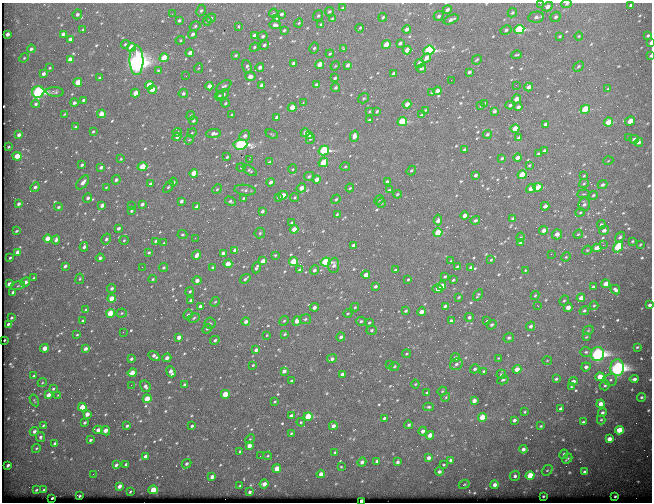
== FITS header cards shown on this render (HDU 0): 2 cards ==
NAXIS1  =                  650
NAXIS2  =                  500

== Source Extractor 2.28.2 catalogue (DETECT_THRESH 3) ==
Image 650 x 500 px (HDU 0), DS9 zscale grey, 1 PNG px = 1 image px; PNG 654 x 504 px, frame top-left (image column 1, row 500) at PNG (2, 3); each listed source drawn as its Kron ellipse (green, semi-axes under 4 px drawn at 4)
Background 670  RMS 3.4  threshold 10.3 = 3 sigma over >= 5 px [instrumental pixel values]
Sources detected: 624; of the 624, the 500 brightest by FLUX_AUTO listed and drawn (124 fainter detections omitted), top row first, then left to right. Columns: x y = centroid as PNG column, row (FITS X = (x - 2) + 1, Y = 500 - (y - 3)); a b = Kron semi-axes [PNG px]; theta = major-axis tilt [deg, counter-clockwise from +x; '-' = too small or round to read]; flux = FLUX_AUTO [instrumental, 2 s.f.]
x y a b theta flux
540 3 2 2 - 390
566 4 5 4 - 350
631 5 4 3 - 630
547 7 5 4 - 1000
342 8 4 3 - 210
447 10 4 3 - 810
201 11 6 4 61 440
329 12 5 4 - 370
273 13 4 3 - 220
512 13 5 4 - 400
77 14 5 4 - 520
172 14 2 2 - 490
281 14 3 3 - 460
318 16 6 4 54 380
439 16 5 4 - 520
383 17 4 3 - 330
536 17 8 5 11 710
556 17 5 4 - 520
211 18 5 4 - 360
277 19 4 3 - 1200
332 19 4 3 - 230
451 19 8 4 23 890
179 20 3 3 - 390
207 21 4 3 - 330
299 23 4 4 - 250
321 24 4 3 - 240
275 25 6 4 -5 660
195 26 6 4 33 380
238 26 4 3 - 240
360 28 4 2 - 280
83 29 3 3 - 220
407 29 4 3 - 910
519 29 5 4 - 20000
284 30 3 2 - 350
506 30 6 4 28 470
7 34 4 3 - 790
63 34 4 3 - 940
193 34 4 4 - 710
254 35 4 3 - 760
263 36 5 4 - 500
560 36 4 3 - 290
579 36 4 4 - 230
648 36 3 3 - 350
70 39 4 3 - 840
180 40 5 4 - 240
400 43 4 3 - 560
650 43 3 2 - 810
125 44 4 4 - 310
264 45 5 4 - 410
386 45 4 4 - 4600
131 47 4 4 - 6700
254 47 5 4 - 340
314 48 5 4 - 430
31 49 4 3 - 530
343 49 3 3 - 240
407 50 4 4 - 2700
429 50 6 4 21 26000
190 53 4 3 - 1400
330 54 4 3 - 330
236 55 4 3 - 330
517 55 5 2 - 270
650 56 3 2 - 270
24 58 5 4 - 270
164 58 4 4 - 6300
426 58 5 4 - 1900
70 59 4 4 - 2500
136 60 15 7 -90 160000
477 60 5 3 - 270
293 63 3 3 - 390
419 63 4 4 - 1300
320 64 4 3 - 2800
348 65 4 3 - 910
247 66 7 4 -71 530
335 66 5 4 - 220
578 66 6 4 44 320
260 67 4 3 - 940
50 68 3 2 - 210
199 68 5 3 - 220
421 68 5 3 - 500
158 70 4 3 - 240
469 72 4 3 - 530
393 73 3 2 - 320
43 74 4 3 - 730
186 76 3 2 - 260
250 76 5 4 - 1200
99 78 3 3 - 300
335 78 3 3 - 350
451 80 2 2 - 890
78 82 4 4 - 3800
149 85 4 4 - 4900
262 85 4 3 - 1300
316 85 4 3 - 370
516 85 2 2 - 290
209 86 4 3 - 1400
224 86 8 5 34 490
529 87 4 3 - 1300
335 88 5 4 - 420
608 89 3 3 - 300
152 90 4 4 - 3900
437 91 4 3 - 1300
38 92 6 5 - 49000
55 92 9 5 -5 520
135 93 4 4 - 2500
183 93 5 4 - 550
432 93 4 3 - 300
223 94 6 4 29 530
219 96 5 4 - 330
364 98 6 4 32 370
516 99 4 3 - 2100
83 100 3 3 - 400
303 102 3 2 - 1000
74 103 4 3 - 590
225 103 4 3 - 350
484 103 4 2 - 280
36 104 4 4 - 460
407 104 4 3 - 1700
510 105 4 3 - 450
480 106 3 2 - 230
292 107 4 4 - 2800
518 107 4 3 - 600
585 109 5 4 - 11000
425 110 3 3 - 230
370 111 4 3 - 250
377 111 3 3 - 340
494 111 4 3 - 530
64 114 4 3 - 210
101 114 4 4 - 2600
232 115 4 3 - 540
422 115 3 2 - 340
191 116 4 3 - 400
277 117 4 3 - 1300
369 120 3 2 - 300
193 121 4 3 - 430
630 121 5 3 - 4300
402 122 5 4 - 13000
608 122 5 4 - 4500
545 124 3 3 - 380
75 127 3 2 - 230
515 129 4 4 - 4500
93 131 3 2 - 260
177 132 4 4 - 750
192 133 5 4 - 250
213 133 7 4 7 1000
305 133 4 4 - 1700
272 134 6 3 -23 250
487 134 4 4 - 410
19 135 4 3 - 820
309 135 4 3 - 300
245 136 5 5 - 930
354 136 5 4 - 1800
177 137 4 3 - 770
629 137 4 3 - 400
519 138 4 3 - 850
310 139 5 4 - 340
634 139 5 3 - 650
189 140 5 4 - 250
639 142 5 3 - 770
240 144 7 5 7 40000
8 147 3 2 - 210
464 149 4 3 - 570
324 150 5 4 - 25000
544 151 4 3 - 470
538 154 4 2 - 330
17 156 5 4 - 4000
227 157 3 3 - 270
502 158 3 3 - 360
518 158 4 3 - 1500
121 159 3 2 - 240
249 159 2 2 - 2100
608 161 5 3 - 210
269 162 4 4 - 270
323 162 5 4 - 4400
82 165 3 3 - 390
529 165 4 3 - 250
345 166 5 3 - 230
101 167 4 3 - 610
143 167 5 4 - 5800
241 167 4 4 - 240
293 169 4 4 - 270
411 170 5 4 - 390
250 171 8 4 -32 450
194 173 4 4 - 4600
475 175 3 3 - 490
522 175 4 4 - 7600
309 176 5 4 - 480
584 176 4 3 - 240
317 179 4 3 - 1700
116 180 5 4 - 530
83 182 8 4 50 1100
173 182 4 3 - 630
271 182 4 3 - 820
387 182 4 3 - 690
584 183 5 4 - 310
150 184 3 3 - 340
602 185 5 4 - 590
35 187 5 4 - 650
106 187 3 3 - 210
168 187 7 3 53 320
538 187 5 4 - 5800
301 188 5 4 - 2000
350 188 4 3 - 260
217 189 5 4 - 290
531 189 5 4 - 1300
245 190 11 5 -6 620
389 190 4 4 - 270
397 194 4 3 - 330
584 194 6 2 5 230
283 195 4 3 - 2400
593 195 5 4 - 310
279 197 4 3 - 440
295 197 4 4 - 300
88 198 5 4 - 560
243 198 3 2 - 240
336 199 5 4 - 410
379 200 5 4 - 310
181 201 4 3 - 750
231 201 6 4 -29 440
381 203 4 4 - 250
19 204 4 3 - 680
142 204 4 3 - 750
584 204 7 5 76 720
102 205 4 3 - 1000
132 206 3 2 - 230
545 206 4 3 - 980
58 207 4 3 - 400
196 207 4 3 - 950
131 211 4 3 - 330
262 211 4 3 - 570
580 212 4 3 - 240
337 214 3 2 - 220
465 215 4 3 - 1900
513 219 4 3 - 890
438 220 5 4 - 1700
475 220 5 3 - 460
292 223 4 3 - 460
601 225 4 3 - 440
118 228 3 3 - 650
294 229 4 3 - 1900
543 230 4 3 - 1400
604 230 5 4 - 1000
17 231 3 2 - 260
260 233 5 5 - 390
438 233 4 4 - 8300
557 234 5 5 - 1600
578 234 5 4 - 280
182 235 5 4 - 370
521 237 4 4 - 260
620 237 6 4 51 410
47 238 4 4 - 3800
195 238 3 2 - 310
106 239 6 4 58 490
56 240 4 3 - 700
124 240 5 4 - 270
156 241 4 3 - 430
632 241 3 2 - 240
164 243 3 2 - 230
521 243 4 3 - 1100
353 245 4 3 - 600
603 245 2 2 - 1000
640 245 3 2 - 210
84 247 5 3 - 540
618 247 6 4 55 12000
597 248 4 3 - 2500
235 250 4 3 - 980
587 250 5 4 - 230
18 252 4 3 - 2300
149 253 4 3 - 310
223 253 4 3 - 1200
551 254 2 2 - 1200
197 255 5 3 - 2000
275 255 3 2 - 240
566 257 5 4 - 250
10 258 3 2 - 320
100 258 4 4 - 700
491 260 3 3 - 230
263 261 4 3 - 2100
451 261 3 2 - 310
293 262 5 4 - 6300
326 262 5 4 - 23000
228 264 4 4 - 4100
334 265 8 5 85 870
65 266 4 3 - 500
457 266 3 2 - 270
142 267 3 2 - 220
213 267 3 3 - 360
471 267 3 3 - 460
163 268 5 4 - 400
256 268 6 3 68 510
299 270 4 3 - 370
314 270 5 4 - 660
395 270 3 2 - 310
525 270 3 2 - 210
366 275 4 3 - 2200
445 276 3 3 - 350
34 278 3 3 - 280
80 279 5 3 - 230
153 279 4 4 - 290
245 279 6 3 37 440
408 279 3 2 - 280
197 280 5 3 - 1000
453 280 3 3 - 260
25 282 5 4 - 1000
9 284 4 3 - 1700
606 284 4 4 - 2800
18 286 7 4 15 320
375 286 4 3 - 470
442 286 4 4 - 2200
593 287 3 2 - 280
112 288 4 3 - 550
438 289 5 4 - 2000
615 290 5 3 - 620
190 291 5 4 - 390
13 292 4 3 - 850
478 295 6 3 59 320
535 295 4 3 - 300
459 297 4 2 - 240
111 298 4 4 - 3000
581 298 4 4 - 1600
191 300 4 3 - 750
564 301 5 4 - 290
215 302 5 4 - 280
649 305 3 3 - 580
200 306 4 3 - 860
445 306 4 3 - 530
538 306 3 2 - 490
594 306 4 4 - 270
314 307 4 3 - 1100
355 307 4 4 - 250
568 307 4 4 - 1700
86 310 4 3 - 220
405 311 4 3 - 340
584 311 5 4 - 370
421 312 4 3 - 1700
110 313 4 4 - 6700
122 313 5 4 - 290
348 313 4 3 - 240
188 315 5 4 - 360
469 317 5 4 - 540
11 318 3 3 - 260
194 318 6 4 29 380
305 319 6 5 - 460
82 321 3 3 - 300
284 321 5 4 - 320
297 321 5 4 - 2700
361 321 4 4 - 380
451 321 4 3 - 510
487 321 3 3 - 310
246 322 4 4 - 970
210 323 5 5 - 410
369 323 3 3 - 320
8 324 3 2 - 400
492 325 5 4 - 570
531 326 5 4 - 740
207 329 5 4 - 280
371 330 5 4 - 480
588 330 6 4 31 290
123 332 3 2 - 430
285 334 4 3 - 320
77 335 3 2 - 220
267 335 4 3 - 240
179 337 4 3 - 1500
341 337 4 4 - 670
586 337 3 3 - 230
509 338 5 4 - 570
4 340 3 2 - 260
215 340 5 4 - 510
637 347 3 3 - 240
44 348 4 3 - 2400
85 349 4 3 - 930
256 350 4 3 - 990
586 352 6 5 - 460
406 354 4 4 - 290
598 354 7 6 - 73000
154 356 6 3 -33 970
167 358 4 4 - 1300
455 358 4 4 - 930
498 358 4 3 - 210
131 359 3 3 - 510
332 359 5 4 - 740
547 360 5 3 - 220
390 364 4 4 - 230
456 364 7 5 33 680
253 365 4 4 - 230
394 366 5 4 - 370
586 367 5 4 - 850
617 368 8 6 90 93000
475 369 5 4 - 520
517 369 4 4 - 2600
284 371 4 3 - 1200
484 371 4 3 - 290
171 372 6 4 -68 1300
132 373 4 4 - 4200
342 374 4 3 - 1400
501 374 5 4 - 470
34 376 3 2 - 370
600 377 4 4 - 3700
556 379 4 3 - 410
634 379 4 3 - 810
503 380 6 3 28 380
611 380 6 6 - 610
291 381 4 3 - 260
573 381 4 4 - 960
42 383 5 3 - 230
415 384 4 4 - 230
131 385 2 2 - 240
184 385 4 3 - 340
605 385 5 4 - 390
145 386 6 4 -58 720
571 387 3 2 - 220
53 389 3 3 - 290
442 391 5 4 - 250
427 393 3 3 - 360
225 394 4 4 - 6500
48 395 4 3 - 1500
58 395 3 3 - 440
446 397 4 3 - 230
642 397 4 4 - 370
147 399 4 4 - 4600
34 400 6 3 -60 260
474 400 4 3 - 1400
275 402 3 2 - 250
601 404 4 4 - 2000
82 407 4 4 - 4300
429 407 5 4 - 400
561 409 4 3 - 1200
525 412 4 3 - 260
602 412 5 4 - 550
87 414 4 3 - 1600
291 416 4 3 - 1300
308 417 4 4 - 10000
482 417 4 4 - 6000
384 418 3 3 - 380
514 420 4 3 - 640
601 420 4 4 - 290
301 422 4 4 - 310
583 422 4 3 - 410
85 423 4 3 - 410
43 425 3 2 - 240
409 425 4 4 - 480
127 426 3 3 - 390
192 426 3 3 - 440
333 426 4 4 - 990
541 426 3 3 - 280
98 430 5 4 - 2200
619 430 4 4 - 6000
34 431 5 4 - 830
106 431 5 4 - 1800
423 431 4 4 - 890
291 433 3 2 - 230
430 435 4 4 - 2400
40 437 5 4 - 560
250 439 5 3 - 210
609 439 4 4 - 2400
90 440 3 3 - 480
55 444 4 3 - 1100
249 446 4 3 - 2100
36 448 5 4 - 310
523 449 4 4 - 980
240 452 4 3 - 640
335 452 3 3 - 310
564 454 5 4 - 490
260 456 2 2 - 630
268 456 4 3 - 280
145 457 4 3 - 1000
429 458 4 4 - 960
567 459 6 2 44 360
451 460 4 4 - 550
377 461 4 3 - 760
362 462 4 4 - 900
397 462 3 3 - 650
126 464 3 3 - 400
186 464 5 4 - 490
8 465 4 3 - 600
116 465 4 3 - 630
444 465 4 3 - 290
341 467 4 3 - 220
277 468 4 4 - 4000
547 470 6 4 39 320
439 472 4 4 - 640
585 472 4 4 - 990
93 474 3 2 - 280
321 474 4 4 - 1600
515 476 5 5 - 670
530 476 4 4 - 7500
212 477 4 3 - 1200
264 484 4 4 - 1400
464 484 6 4 23 320
495 485 4 4 - 1300
119 486 4 3 - 1300
239 486 3 2 - 290
36 490 3 2 - 270
44 490 3 2 - 300
153 490 4 4 - 5700
130 492 3 2 - 220
250 492 4 3 - 550
79 496 3 2 - 390
543 496 3 2 - 230
615 496 3 3 - 290
52 498 3 2 - 470
361 501 3 3 - 4400
At the frame edge (FLAGS 8, measured only in part): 6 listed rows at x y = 540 3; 566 4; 650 43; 650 56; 649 305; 361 501
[124 fainter detections neither listed nor drawn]